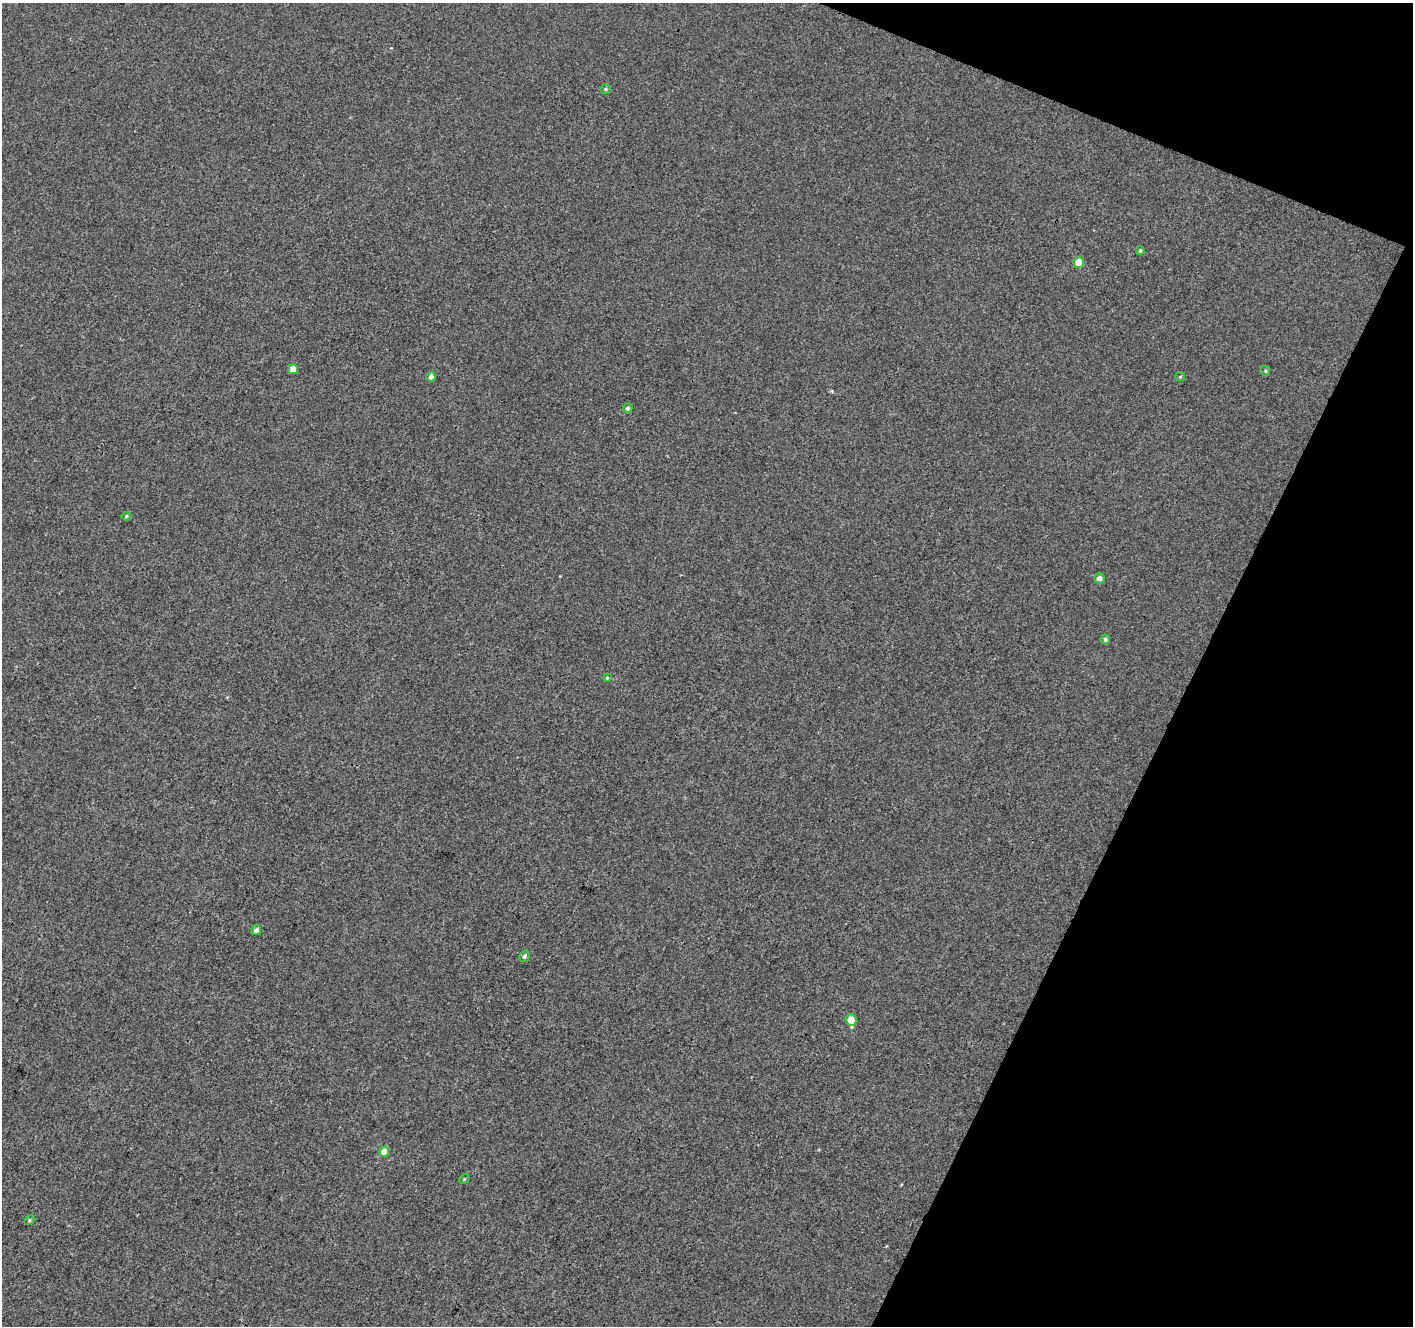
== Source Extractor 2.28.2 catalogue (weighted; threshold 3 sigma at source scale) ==
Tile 8 of 4 x 4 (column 4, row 2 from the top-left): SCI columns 4235-5645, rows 2855-4178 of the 5656 x 5772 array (HDU 1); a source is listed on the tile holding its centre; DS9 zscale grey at full resolution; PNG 1415 x 1328 px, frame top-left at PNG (2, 3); each listed source drawn as its Kron ellipse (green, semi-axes under 4 px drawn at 4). Shown black and unused: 20% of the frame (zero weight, under 3 of 4 exposures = <1% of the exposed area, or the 3 px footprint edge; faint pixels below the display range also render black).
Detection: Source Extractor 2.28.2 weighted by HDU 2 'WHT'; one run over the whole footprint, this tile lists its part. Background -1.68e-04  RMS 0.0032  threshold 0.0146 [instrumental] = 3 sigma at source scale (4.5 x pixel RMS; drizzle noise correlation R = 1.50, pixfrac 1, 0.0396/0.0396 arcsec/px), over >= 5 px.
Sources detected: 18; all 18 listed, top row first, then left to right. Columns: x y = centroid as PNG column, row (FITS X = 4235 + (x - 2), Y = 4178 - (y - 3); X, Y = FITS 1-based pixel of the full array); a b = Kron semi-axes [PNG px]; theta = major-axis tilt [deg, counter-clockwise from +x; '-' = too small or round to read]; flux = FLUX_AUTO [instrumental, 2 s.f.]
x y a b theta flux
606 89 5 5 - 0.52
1140 251 4 3 - 0.5
1079 263 5 5 - 5.2
293 369 5 5 - 4
1265 371 5 5 - 0.43
431 377 4 4 - 2
1180 377 5 4 - 0.33
628 408 5 4 - 0.66
126 516 4 4 - 0.45
1099 578 5 5 - 1.4
1105 639 5 5 - 0.67
607 678 4 4 - 0.3
256 930 5 4 - 1.3
524 956 6 5 - 0.67
851 1020 6 5 - 4.4
384 1152 5 5 - 4.9
464 1179 5 4 - 0.36
30 1220 5 4 - 0.48